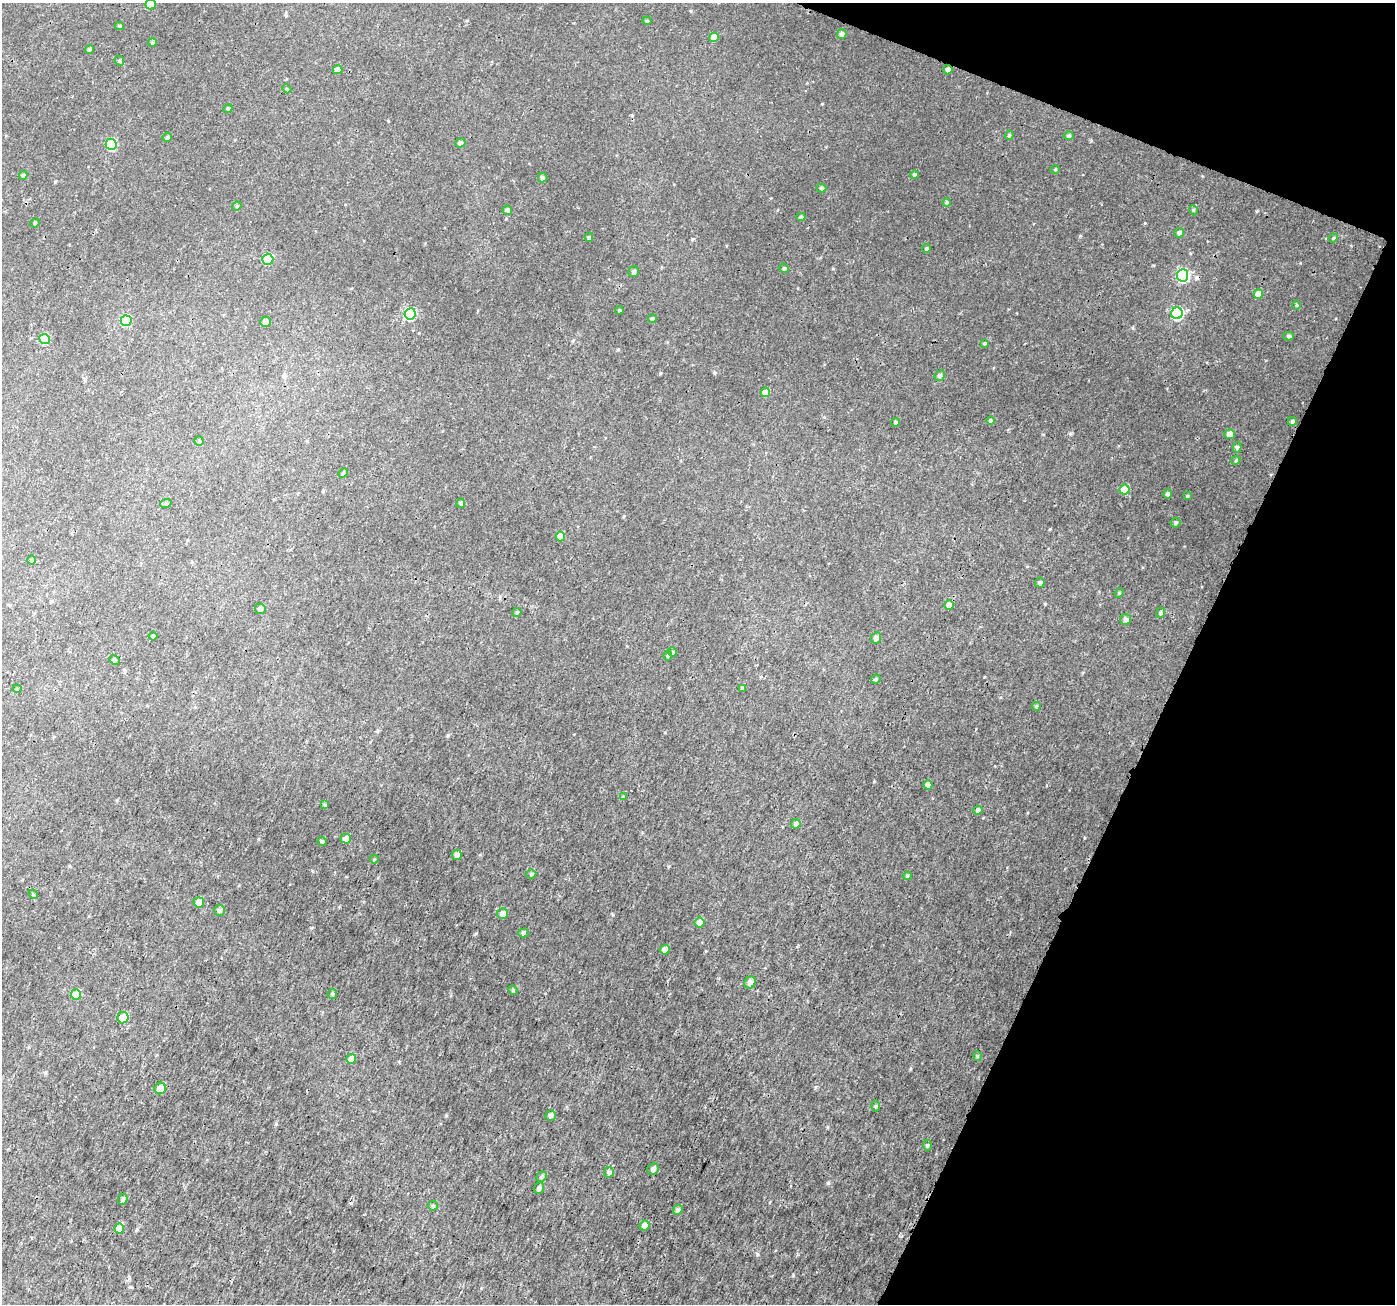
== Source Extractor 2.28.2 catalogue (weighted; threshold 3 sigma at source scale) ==
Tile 8 of 4 x 4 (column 4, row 2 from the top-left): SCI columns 4207-5599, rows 2913-4214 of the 5621 x 5762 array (HDU 1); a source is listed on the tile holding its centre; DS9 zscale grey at full resolution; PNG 1397 x 1306 px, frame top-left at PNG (2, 3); each listed source drawn as its Kron ellipse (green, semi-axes under 4 px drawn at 4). Shown black and unused: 19% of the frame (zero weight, under 3 of 4 exposures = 4% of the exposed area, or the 3 px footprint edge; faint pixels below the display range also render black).
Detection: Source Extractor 2.28.2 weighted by HDU 2 'WHT'; one run over the whole footprint, this tile lists its part. Background 0.0122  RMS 0.0026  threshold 0.0116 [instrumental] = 3 sigma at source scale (4.5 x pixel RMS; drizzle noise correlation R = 1.50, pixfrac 1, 0.0396/0.0396 arcsec/px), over >= 5 px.
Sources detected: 120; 1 cosmic-ray / hot-pixel residue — neither listed nor drawn; the other 119 listed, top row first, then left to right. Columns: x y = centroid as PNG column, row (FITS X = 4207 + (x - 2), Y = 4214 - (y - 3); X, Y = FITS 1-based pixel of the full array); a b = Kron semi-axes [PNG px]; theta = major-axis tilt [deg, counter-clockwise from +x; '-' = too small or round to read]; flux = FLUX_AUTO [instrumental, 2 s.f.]
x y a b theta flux
150 5 5 5 - 3.6
647 21 4 4 - 0.26
119 26 4 4 - 0.3
842 34 5 5 - 0.91
714 37 5 5 - 1.6
153 43 4 4 - 0.42
90 49 4 4 - 0.47
119 61 5 4 - 0.36
337 70 5 4 - 1.1
948 70 4 4 - 0.97
287 89 4 3 - 0.23
228 109 4 4 - 0.28
1009 135 4 4 - 0.32
1069 136 5 4 - 0.47
167 137 5 4 - 0.36
460 143 5 4 - 0.48
111 144 5 5 - 12
1055 169 5 3 - 0.25
23 175 4 4 - 0.47
914 175 4 4 - 0.4
543 177 5 5 - 0.38
821 188 5 4 - 0.37
947 202 4 4 - 0.31
237 206 5 4 - 0.28
507 210 5 4 - 0.47
1193 210 5 3 - 0.23
801 217 4 4 - 0.38
35 223 5 4 - 0.28
1179 233 5 5 - 0.73
589 237 4 4 - 0.34
1333 238 5 4 - 0.3
926 249 4 4 - 0.34
268 259 5 5 - 10
784 268 5 4 - 0.32
634 272 5 5 - 0.45
1182 275 6 5 - 24
1258 294 5 4 - 2.3
1297 305 5 3 - 0.24
619 310 4 4 - 0.27
1177 313 6 5 - 21
410 314 5 5 - 14
652 319 4 4 - 0.52
126 321 5 5 - 9.3
265 322 5 5 - 0.94
1289 336 5 4 - 0.48
45 339 5 5 - 7.5
985 343 4 4 - 0.26
940 376 5 5 - 0.58
765 392 5 4 - 1.7
990 421 4 4 - 0.53
896 422 4 4 - 0.38
1292 422 4 4 - 0.45
1229 434 5 5 - 1.2
199 441 4 4 - 0.25
1237 447 5 4 - 0.45
1236 460 5 3 - 0.27
343 473 5 4 - 0.34
1125 490 5 5 - 4.8
1168 494 5 4 - 0.54
1187 496 4 3 - 0.22
166 503 6 4 20 0.33
461 503 4 4 - 0.41
1176 523 5 5 - 0.39
560 537 5 4 - 3.1
32 560 5 3 - 0.25
1040 583 5 5 - 0.57
1119 593 5 4 - 0.26
949 605 5 5 - 1.4
260 609 5 5 - 0.77
517 612 5 4 - 0.3
1161 613 5 4 - 0.37
1126 619 5 5 - 0.67
153 636 4 4 - 0.3
876 638 6 5 - 0.72
673 652 5 3 - 0.21
668 655 5 4 - 0.3
114 660 5 4 - 0.42
876 679 5 4 - 0.3
742 688 4 4 - 0.47
17 689 4 4 - 0.27
1036 706 4 3 - 0.36
928 785 4 4 - 0.9
623 797 4 4 - 0.37
325 805 4 4 - 0.32
978 810 5 4 - 0.48
796 824 5 4 - 0.75
346 839 5 5 - 1.2
322 841 5 3 - 0.37
457 855 5 5 - 0.88
374 859 4 4 - 0.24
531 874 5 4 - 0.37
907 876 4 4 - 0.25
33 894 5 4 - 0.26
199 902 5 5 - 2
220 910 5 5 - 0.54
503 914 5 5 - 1.2
700 922 5 5 - 1.6
523 933 5 4 - 0.4
665 950 5 4 - 1.6
750 982 6 5 - 1
513 990 5 4 - 0.33
332 994 5 4 - 0.33
76 995 5 5 - 3.6
123 1018 5 5 - 2.9
977 1056 5 4 - 0.27
351 1059 5 5 - 1.5
160 1088 6 5 - 2.6
875 1106 5 4 - 0.26
551 1116 5 5 - 0.61
927 1145 6 4 -85 0.36
653 1169 6 5 - 0.81
609 1172 5 5 - 0.55
542 1177 5 4 - 0.41
539 1188 6 5 - 0.63
123 1199 5 4 - 0.54
433 1206 5 4 - 0.33
678 1210 5 4 - 0.41
644 1225 5 4 - 1.4
119 1228 5 5 - 3
Overlapping masked pixels (flux is a lower limit): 1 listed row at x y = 948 70
Isophote crosses this tile's border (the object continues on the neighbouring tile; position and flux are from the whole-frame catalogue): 1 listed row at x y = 150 5
Unlisted compact peaks at least as high as the median listed source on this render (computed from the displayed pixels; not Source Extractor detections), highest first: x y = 828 1183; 1257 211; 1091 141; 1050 529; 793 1275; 757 1254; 1071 433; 1145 223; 1080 236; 910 1069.